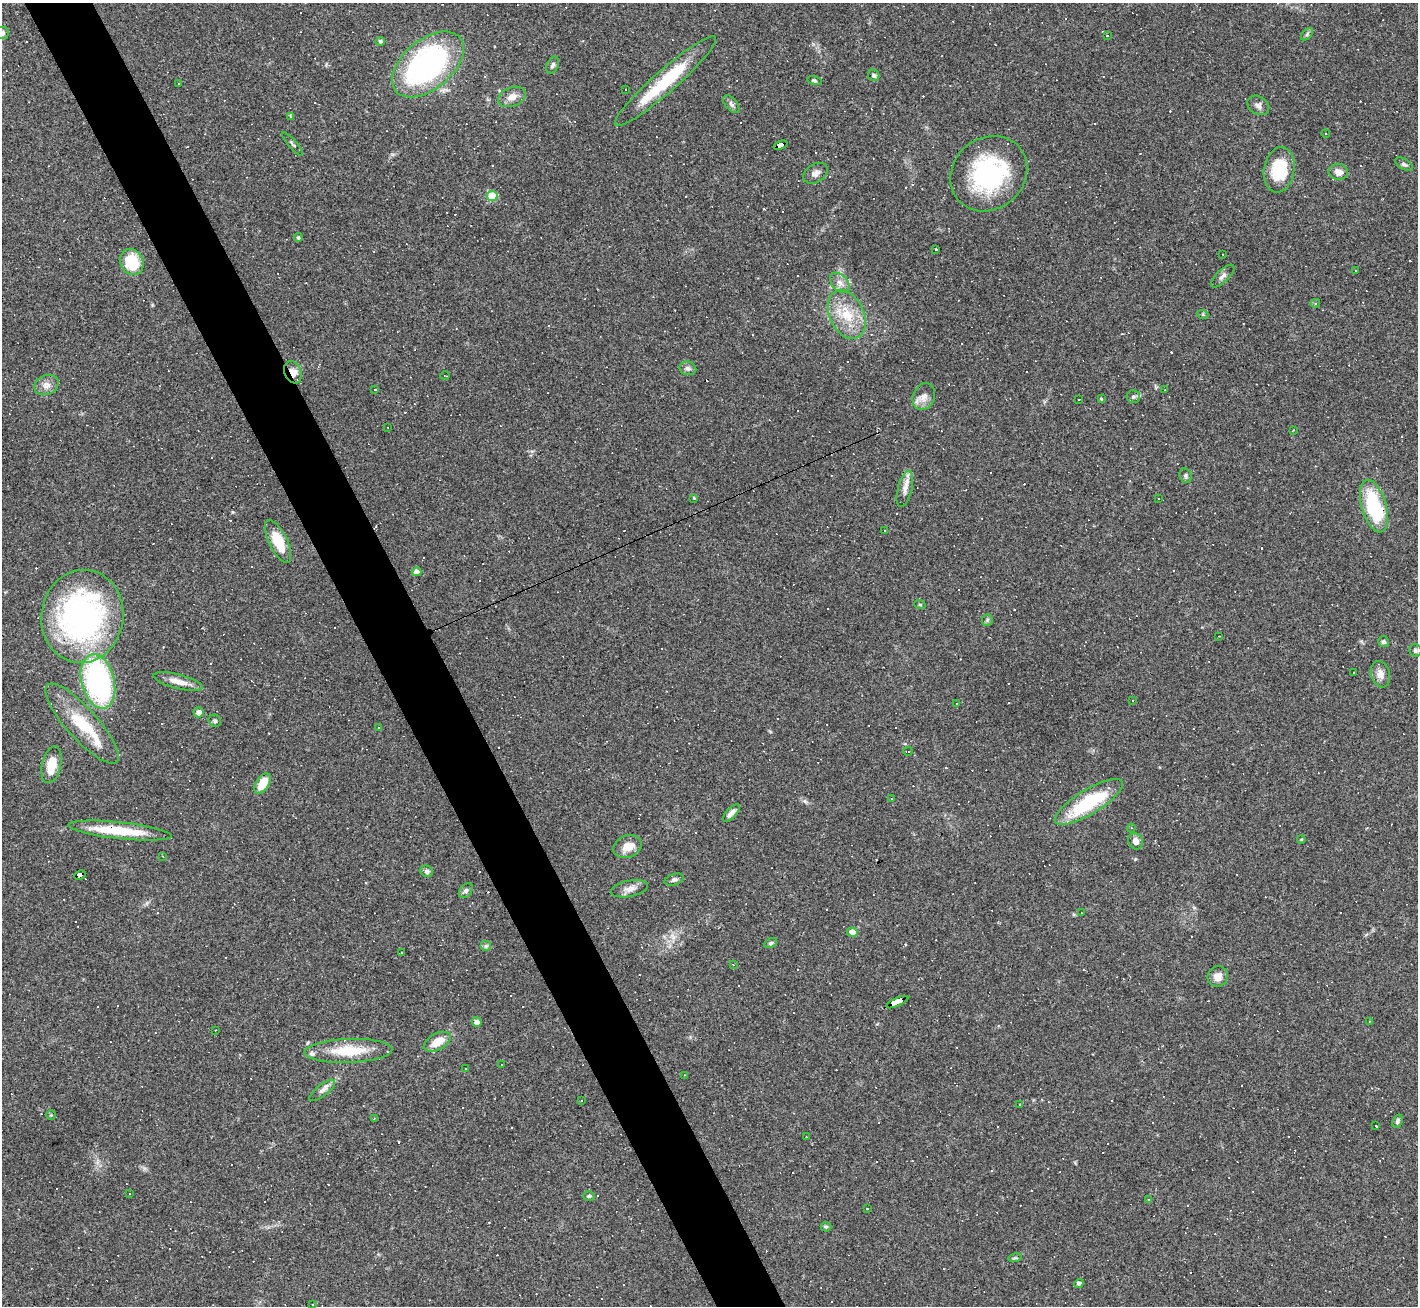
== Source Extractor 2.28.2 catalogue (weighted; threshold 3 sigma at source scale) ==
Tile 11 of 4 x 4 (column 3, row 3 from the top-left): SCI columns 2831-4246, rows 1455-2758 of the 5661 x 5650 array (HDU 1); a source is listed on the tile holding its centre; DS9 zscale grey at full resolution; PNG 1420 x 1308 px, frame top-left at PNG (2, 3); each listed source drawn as its Kron ellipse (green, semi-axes under 4 px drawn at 4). Shown black and unused: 5% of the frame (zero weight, under 3 of 4 exposures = <1% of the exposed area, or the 3 px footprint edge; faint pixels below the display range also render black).
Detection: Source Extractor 2.28.2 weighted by HDU 2 'WHT'; one run over the whole footprint, this tile lists its part. Background 0.0685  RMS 0.0052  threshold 0.0234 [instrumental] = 3 sigma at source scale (4.5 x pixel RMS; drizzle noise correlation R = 1.50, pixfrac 1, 0.05/0.05 arcsec/px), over >= 5 px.
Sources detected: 228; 104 cosmic-ray / hot-pixel residue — neither listed nor drawn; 5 inside a brighter listed object's ellipse — not listed separately; the other 119 listed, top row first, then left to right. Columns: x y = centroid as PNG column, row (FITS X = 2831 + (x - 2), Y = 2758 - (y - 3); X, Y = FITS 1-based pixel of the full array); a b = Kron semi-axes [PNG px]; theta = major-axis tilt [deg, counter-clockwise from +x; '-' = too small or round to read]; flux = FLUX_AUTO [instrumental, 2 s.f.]
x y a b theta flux
2 33 7 6 - 1.9
1307 34 7 4 46 0.99
1107 36 3 3 - 0.78
380 41 4 4 - 1.1
428 64 42 24 40 120
553 65 9 5 64 1.5
874 75 6 5 - 1.1
665 81 67 11 41 32
814 81 7 4 -11 0.75
178 83 3 2 - 0.57
625 89 3 2 - 0.72
512 97 14 9 22 4.1
731 104 10 6 -51 1.5
1258 105 12 9 -32 2.3
290 117 4 4 - 0.64
1326 134 4 4 - 0.82
293 144 15 3 -50 0.99
781 145 7 4 21 63
1404 164 10 5 -32 1.3
1279 170 23 15 81 21
1338 172 10 8 -6 3.4
816 173 13 9 30 2.6
989 174 41 35 40 63
492 196 5 5 - 18
298 238 4 4 - 0.85
936 249 3 3 - 1.6
1223 254 3 2 - 0.31
132 262 13 11 -59 19
1355 270 3 3 - 1.1
1223 276 15 6 44 2
840 283 12 8 -48 3.2
1315 303 5 4 - 0.79
847 314 26 17 -65 16
1203 315 5 3 - 0.57
688 368 8 6 -14 1.6
293 372 11 8 -66 4.5
445 376 5 2 - 0.4
46 385 13 9 24 3.5
374 390 3 3 - 1.1
1165 390 3 2 - 0.29
924 396 14 10 68 4.3
1133 397 7 6 - 1.2
1079 399 3 2 - 0.38
1101 399 4 3 - 0.68
388 427 2 2 - 0.37
1293 430 4 3 - 0.39
1186 476 7 6 - 1.1
905 489 18 7 76 3.7
694 498 3 3 - 0.58
1158 499 2 2 - 0.44
1374 506 27 12 -74 39
884 531 3 3 - 1.4
278 541 23 9 -64 15
417 572 5 4 - 4.3
920 605 6 3 -19 0.55
82 616 47 41 80 150
987 620 6 5 - 0.92
1219 636 2 2 - 0.31
1383 642 6 5 - 1.1
1415 650 6 6 - 1.1
1354 672 2 2 - 0.46
1380 674 13 9 -74 3.9
98 681 28 16 -76 98
178 682 25 7 -14 5.4
1133 701 3 2 - 0.4
957 703 3 2 - 0.47
199 712 5 5 - 3.3
215 721 6 5 - 1.1
82 723 52 15 -48 23
378 727 3 2 - 0.45
908 751 5 2 - 0.35
51 765 19 9 77 9.5
263 783 11 6 58 9.9
892 798 3 3 - 22
1089 802 39 12 31 35
731 813 11 5 46 2.9
1131 828 4 4 - 0.67
120 830 52 8 -6 21
1301 839 4 3 - 0.42
1136 841 8 7 - 3.1
627 847 14 11 21 6.6
163 856 2 2 - 0.39
427 871 6 5 - 1.5
80 875 6 4 27 47
674 880 10 5 18 1.4
629 889 19 8 11 3.7
466 891 8 5 49 1.2
1082 913 3 2 - 0.3
852 932 5 4 - 6.3
771 943 7 4 27 0.96
486 946 5 5 - 0.98
401 953 3 2 - 0.48
733 965 3 3 - 0.74
1218 977 10 10 - 4.1
897 1002 12 3 24 100
1369 1021 3 2 - 0.32
477 1022 5 5 - 2.4
216 1030 2 2 - 0.29
437 1042 15 8 28 8
348 1051 44 12 2 19
502 1065 2 2 - 0.44
466 1069 2 2 - 0.38
684 1075 3 2 - 0.28
322 1090 16 5 38 2.4
582 1101 3 2 - 0.41
1020 1104 3 3 - 1.1
51 1115 4 4 - 0.51
374 1118 3 2 - 0.34
1397 1121 7 5 69 1.1
1376 1126 3 3 - 6.9
806 1136 3 2 - 0.36
129 1194 3 2 - 0.43
589 1196 6 4 1 0.68
1148 1199 3 2 - 0.37
867 1209 2 2 - 0.34
826 1227 5 5 - 0.68
1015 1258 7 4 17 0.81
1079 1283 5 4 - 1.5
312 1305 3 2 - 0.52
Overlapping masked pixels (flux is a lower limit): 6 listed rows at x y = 781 145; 293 372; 1374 506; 120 830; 80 875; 897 1002
Isophote crosses this tile's border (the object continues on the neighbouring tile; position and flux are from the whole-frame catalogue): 1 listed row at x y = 2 33